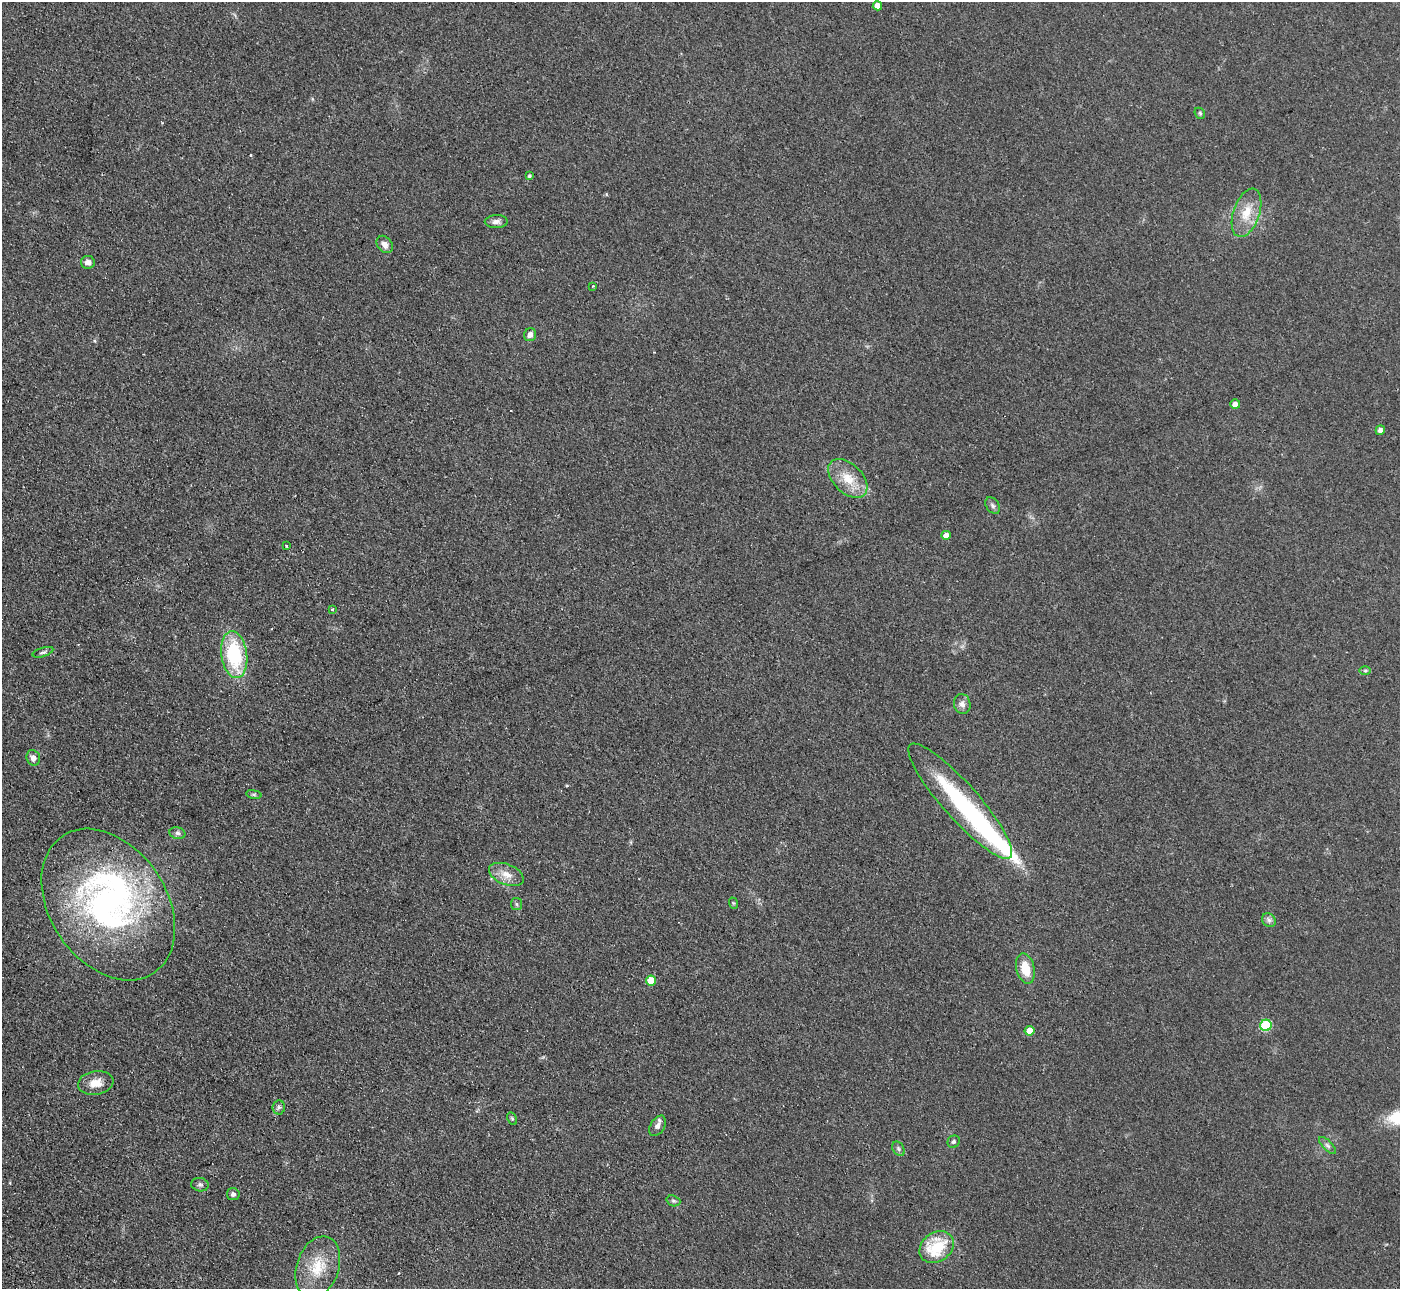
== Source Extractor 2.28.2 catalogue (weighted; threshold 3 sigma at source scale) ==
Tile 7 of 4 x 4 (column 3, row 2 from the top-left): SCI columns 2799-4196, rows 2861-4147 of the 5647 x 5607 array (HDU 1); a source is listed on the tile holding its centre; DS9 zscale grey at full resolution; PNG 1402 x 1291 px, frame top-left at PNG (2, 2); each listed source drawn as its Kron ellipse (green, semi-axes under 4 px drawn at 4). Shown black and unused: <1% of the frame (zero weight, under 2 of 3 exposures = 3% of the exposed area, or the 3 px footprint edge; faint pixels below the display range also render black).
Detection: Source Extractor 2.28.2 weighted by HDU 2 'WHT'; one run over the whole footprint, this tile lists its part. Background 0.0882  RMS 0.0083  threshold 0.0373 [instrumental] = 3 sigma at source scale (4.5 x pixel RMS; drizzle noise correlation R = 1.50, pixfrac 1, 0.05/0.05 arcsec/px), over >= 5 px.
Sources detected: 50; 3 inside a brighter object's white glare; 2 cosmic-ray / hot-pixel residue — neither listed nor drawn; the other 45 listed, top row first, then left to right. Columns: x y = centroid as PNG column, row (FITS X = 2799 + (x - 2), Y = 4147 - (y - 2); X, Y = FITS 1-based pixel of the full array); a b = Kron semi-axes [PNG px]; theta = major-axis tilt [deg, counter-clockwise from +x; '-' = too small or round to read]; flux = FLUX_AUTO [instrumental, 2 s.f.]
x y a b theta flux
877 6 4 4 - 6.4
1200 113 6 4 -48 1.2
529 176 4 4 - 1.4
1246 213 25 13 71 18
496 222 11 6 2 3.6
385 244 9 7 -53 4.8
88 262 7 6 - 4.5
593 286 4 2 - 0.68
530 335 6 6 - 4.7
1235 404 5 5 - 4.3
1380 430 5 4 - 3.2
848 478 23 14 -45 17
993 506 9 6 -51 2.3
946 535 4 4 - 6.2
286 546 3 2 - 0.99
332 609 4 3 - 0.85
43 652 11 4 17 2.1
234 655 23 13 -82 63
1365 671 6 4 1 1.1
962 704 10 8 -78 3.9
33 758 8 6 -64 4.1
254 794 8 4 -8 1.3
960 801 75 18 -48 85
177 833 8 6 -16 2.1
506 874 18 10 -22 9.7
733 903 6 3 -71 0.93
516 904 6 5 - 1.7
108 905 82 58 -56 250
1269 920 7 6 - 2.6
1025 969 15 9 -76 17
651 981 5 5 - 14
1266 1025 6 5 - 51
1029 1031 5 5 - 8.4
96 1083 18 11 9 11
279 1107 7 6 - 2
512 1119 6 4 -62 1.2
658 1126 11 7 58 4
954 1142 6 6 - 1.9
1327 1145 11 5 -45 2.6
898 1149 8 5 -57 1.8
200 1185 9 7 -10 2.1
233 1194 6 6 - 2.5
673 1201 7 5 -20 1.5
937 1247 18 14 36 37
318 1267 32 21 71 28